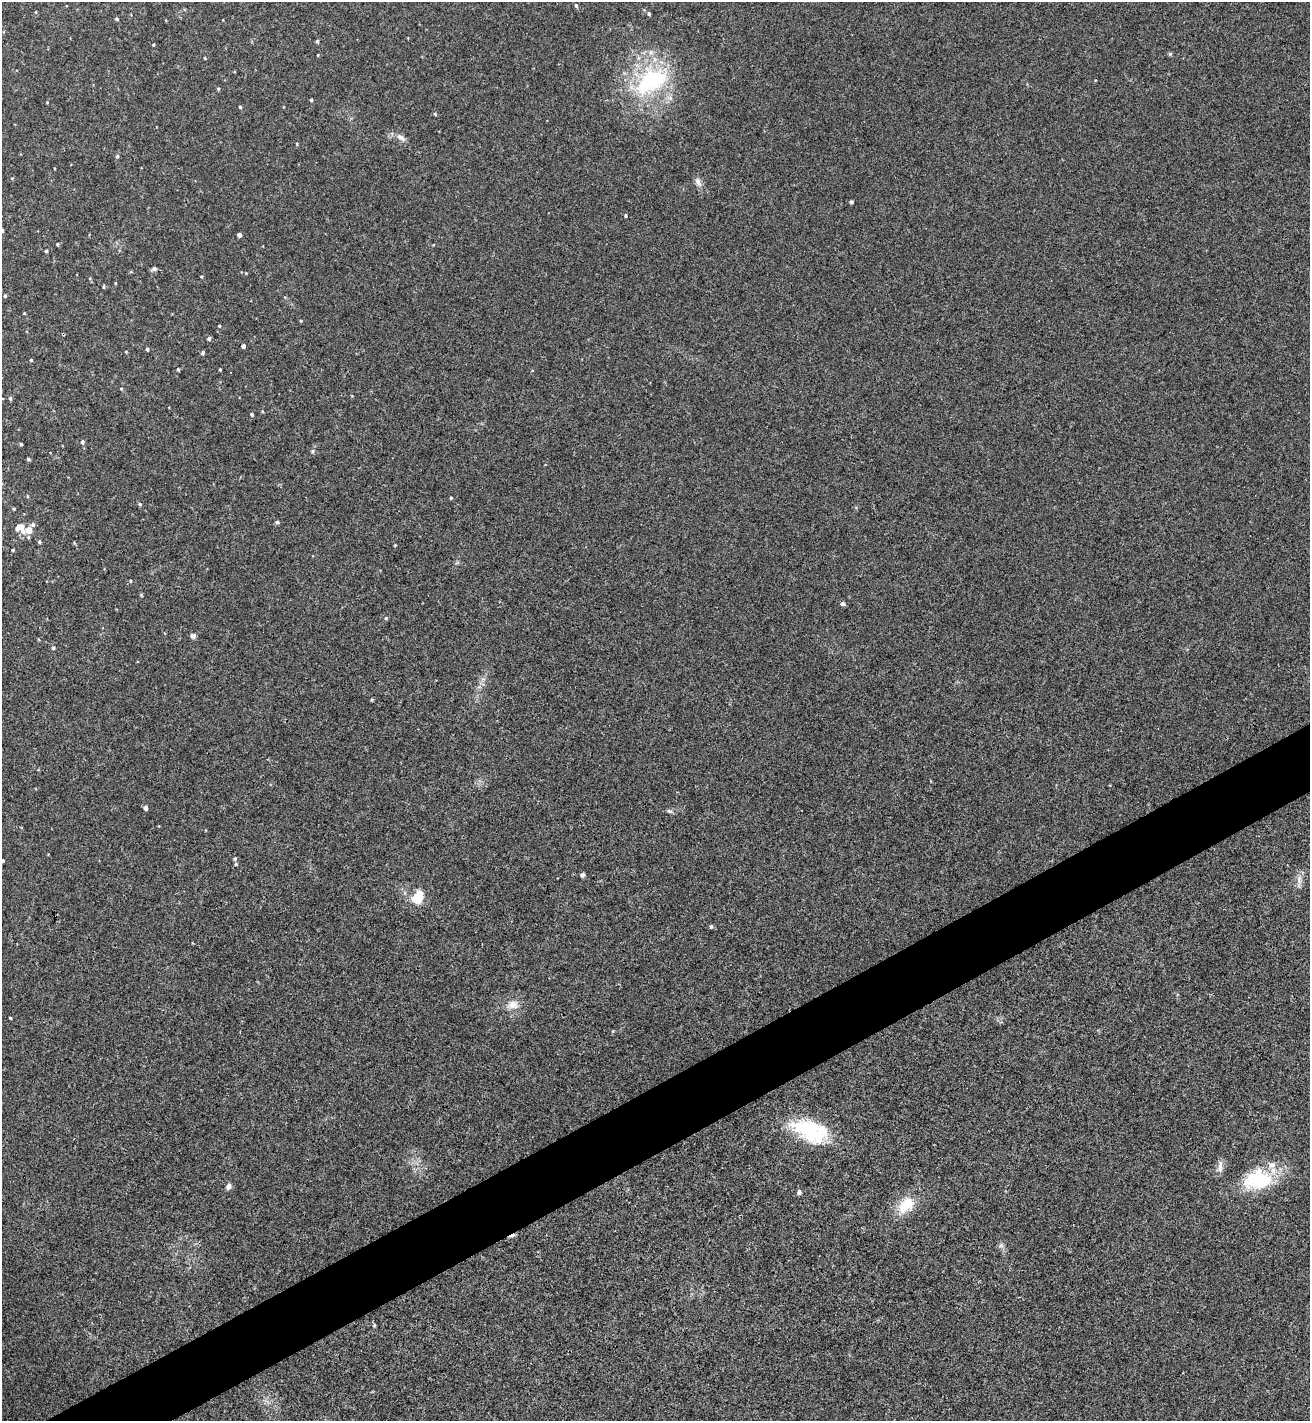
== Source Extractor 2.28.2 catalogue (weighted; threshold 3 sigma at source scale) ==
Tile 7 of 4 x 4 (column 3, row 2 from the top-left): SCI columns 2769-4076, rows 2843-4261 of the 5671 x 5681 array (HDU 1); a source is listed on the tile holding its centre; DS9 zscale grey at full resolution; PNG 1312 x 1423 px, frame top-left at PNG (2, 2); no overlay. Shown black and unused: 4% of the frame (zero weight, under 3 of 4 exposures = <1% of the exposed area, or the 3 px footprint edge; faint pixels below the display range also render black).
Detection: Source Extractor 2.28.2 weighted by HDU 2 'WHT'; one run over the whole footprint, this tile lists its part. Background 0.0189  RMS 0.005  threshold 0.0226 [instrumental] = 3 sigma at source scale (4.5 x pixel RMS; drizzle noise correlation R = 1.50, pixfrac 1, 0.05/0.05 arcsec/px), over >= 5 px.
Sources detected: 83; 1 cosmic-ray / hot-pixel residue — not listed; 3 inside a brighter listed object's ellipse — not listed separately; the other 79 listed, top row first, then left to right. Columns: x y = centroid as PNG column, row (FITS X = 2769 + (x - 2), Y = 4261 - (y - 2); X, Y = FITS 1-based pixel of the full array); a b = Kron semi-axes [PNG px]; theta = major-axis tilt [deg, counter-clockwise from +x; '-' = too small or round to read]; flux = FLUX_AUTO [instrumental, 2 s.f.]
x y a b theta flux
576 5 6 4 -64 0.81
649 14 5 4 - 0.74
117 19 4 3 - 0.62
317 41 5 4 - 0.63
153 45 3 3 - 0.45
318 55 3 2 - 0.37
205 58 3 3 - 0.47
651 81 50 29 31 50
218 89 4 4 - 0.56
311 100 3 3 - 0.78
47 102 4 3 - 0.35
240 107 4 3 - 0.57
435 114 5 3 - 0.53
401 137 15 6 -33 2.6
297 144 4 3 - 0.46
117 156 5 4 - 0.82
698 182 13 6 -60 2.2
851 202 4 3 - 0.85
625 216 4 4 - 0.59
2 231 4 4 - 1
239 235 4 4 - 2
57 244 4 3 - 0.61
46 251 4 3 - 0.76
154 269 5 5 - 1.5
201 277 3 3 - 0.5
115 283 4 3 - 0.38
103 287 5 3 - 0.55
5 296 4 3 - 0.63
219 326 4 3 - 0.5
209 339 4 4 - 0.98
243 346 4 4 - 1.7
147 349 4 3 - 1
126 352 4 3 - 0.4
202 353 4 4 - 0.88
31 360 4 3 - 0.71
220 369 3 2 - 0.51
178 370 4 3 - 0.56
121 389 4 3 - 0.41
10 398 5 4 - 0.83
262 411 4 3 - 0.42
252 414 4 3 - 0.77
82 442 5 4 - 1.2
21 444 3 3 - 0.79
312 451 5 5 - 0.88
28 459 4 4 - 0.68
451 498 4 3 - 0.55
140 504 5 4 - 0.65
14 509 4 3 - 0.49
277 522 5 5 - 0.72
33 524 5 5 - 1.2
21 526 8 6 -54 4.9
29 530 8 5 19 6.9
39 542 5 4 - 0.7
13 550 4 3 - 0.52
131 581 4 3 - 0.43
141 595 5 3 - 0.51
843 604 5 5 - 1.4
386 618 5 4 - 0.55
193 636 7 6 - 1.1
53 648 4 4 - 0.7
146 808 4 4 - 2.1
669 811 9 3 -12 0.96
235 859 5 4 - 0.71
3 861 4 3 - 0.5
236 864 4 4 - 0.59
583 875 5 4 - 1
1299 879 14 4 87 2.2
418 898 6 5 - 28
711 926 5 4 - 0.83
513 1005 14 12 4 4.6
10 1018 3 2 - 0.46
810 1130 44 22 -22 36
1220 1166 18 6 87 2.7
1258 1180 32 21 6 32
228 1186 8 5 72 1.8
799 1192 7 5 86 1
906 1205 26 16 42 12
1001 1245 7 4 1 0.97
374 1325 4 4 - 0.55
Isophote crosses this tile's border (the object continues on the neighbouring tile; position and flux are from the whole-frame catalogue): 1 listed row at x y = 2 231